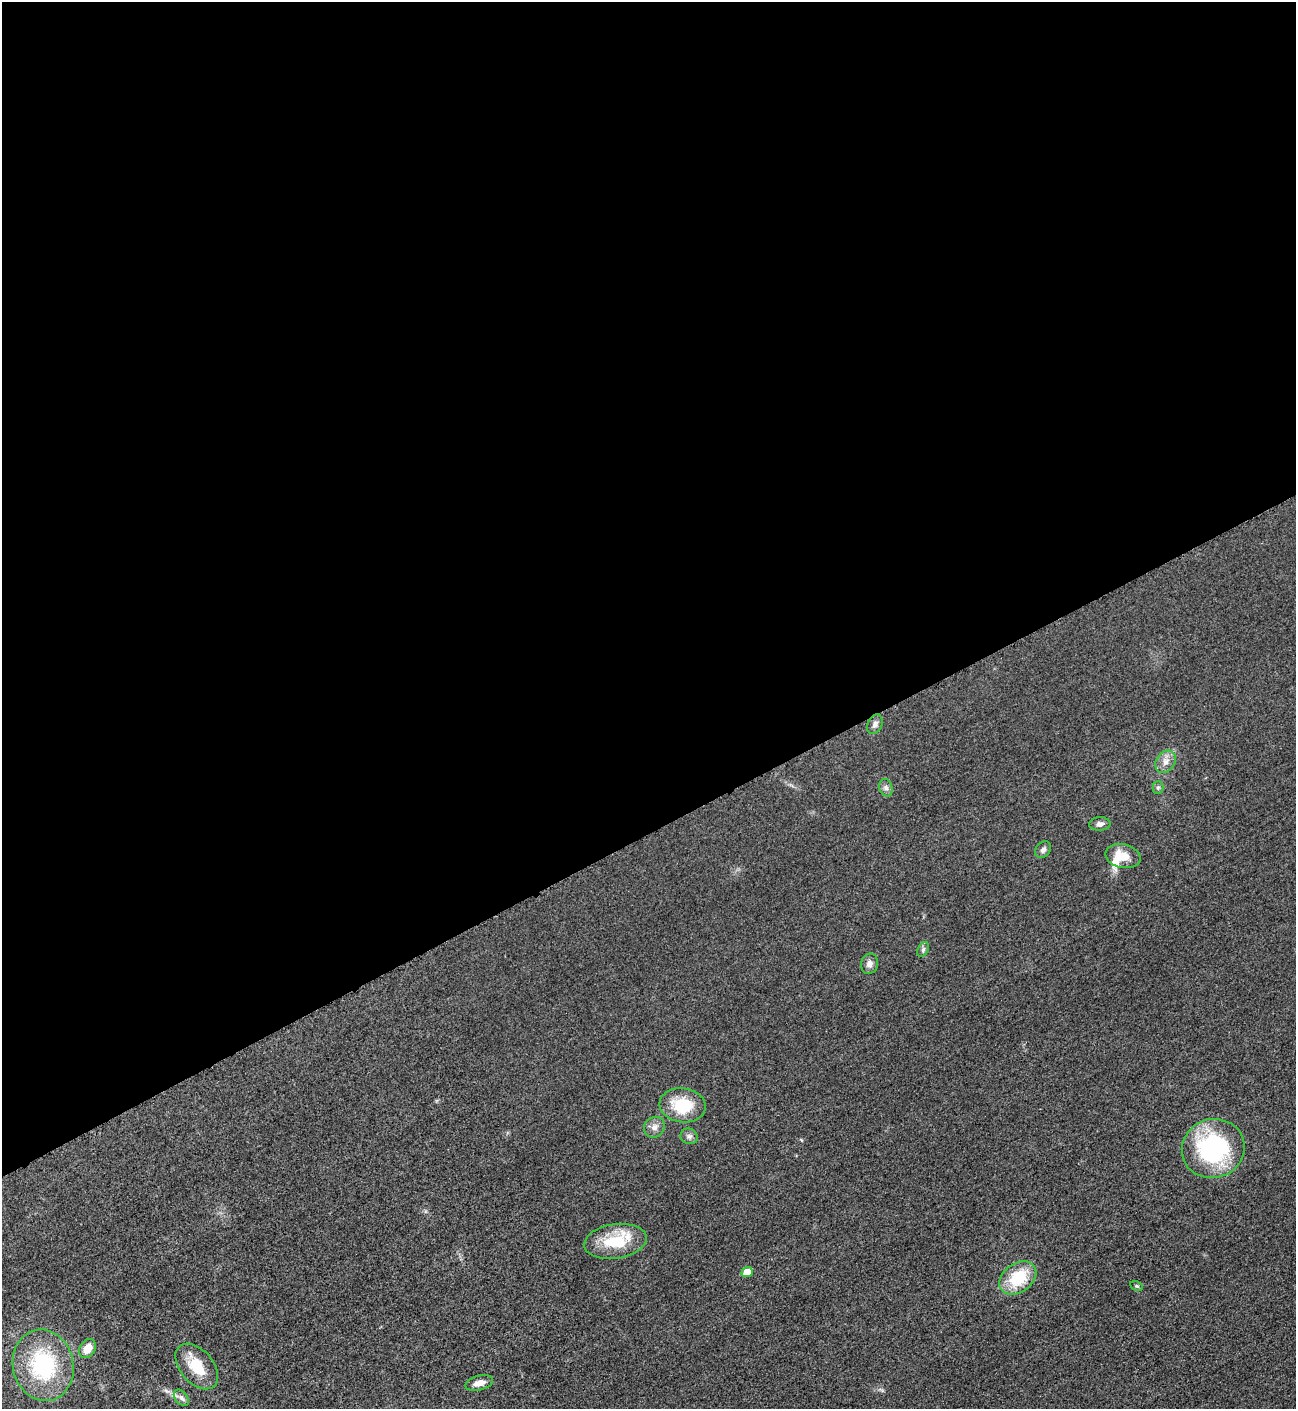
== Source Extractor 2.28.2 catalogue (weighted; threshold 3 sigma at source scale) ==
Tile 2 of 4 x 4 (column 2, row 1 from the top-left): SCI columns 1594-2887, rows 4233-5639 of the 5640 x 5648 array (HDU 1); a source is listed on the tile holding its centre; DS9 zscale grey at full resolution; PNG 1298 x 1411 px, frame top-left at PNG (2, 2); each listed source drawn as its Kron ellipse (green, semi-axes under 4 px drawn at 4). Shown black and unused: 59% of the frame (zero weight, under 3 of 5 exposures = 1% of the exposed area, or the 3 px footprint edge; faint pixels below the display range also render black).
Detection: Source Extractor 2.28.2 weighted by HDU 2 'WHT'; one run over the whole footprint, this tile lists its part. Background 0.0192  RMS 0.0051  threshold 0.0228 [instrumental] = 3 sigma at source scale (4.5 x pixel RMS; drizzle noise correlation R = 1.50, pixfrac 1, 0.05/0.05 arcsec/px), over >= 5 px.
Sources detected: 23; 1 inside a brighter listed object's ellipse — not listed separately; the other 22 listed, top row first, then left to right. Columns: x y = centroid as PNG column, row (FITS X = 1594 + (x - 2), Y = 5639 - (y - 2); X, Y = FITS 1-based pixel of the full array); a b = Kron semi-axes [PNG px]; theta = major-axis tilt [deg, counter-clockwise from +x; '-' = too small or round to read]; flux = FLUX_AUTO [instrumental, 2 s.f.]
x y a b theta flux
875 724 10 7 66 2.1
1166 762 12 9 54 3.6
886 788 9 6 -75 1.6
1158 788 6 5 - 0.96
1100 824 11 7 2 1.8
1043 850 9 7 51 1.7
1123 856 18 11 -12 8.8
923 949 8 5 63 1.2
869 964 10 8 76 2.8
683 1105 23 17 -8 20
654 1127 11 10 - 3
689 1136 9 7 -27 1.7
1213 1148 32 29 19 65
615 1241 31 17 8 22
747 1272 5 5 - 6.8
1018 1278 20 14 35 21
1136 1286 7 4 -26 0.81
88 1349 10 7 60 6.4
43 1365 36 30 -77 48
197 1366 26 16 -49 15
479 1383 14 7 15 3.5
181 1398 9 6 -51 1.8